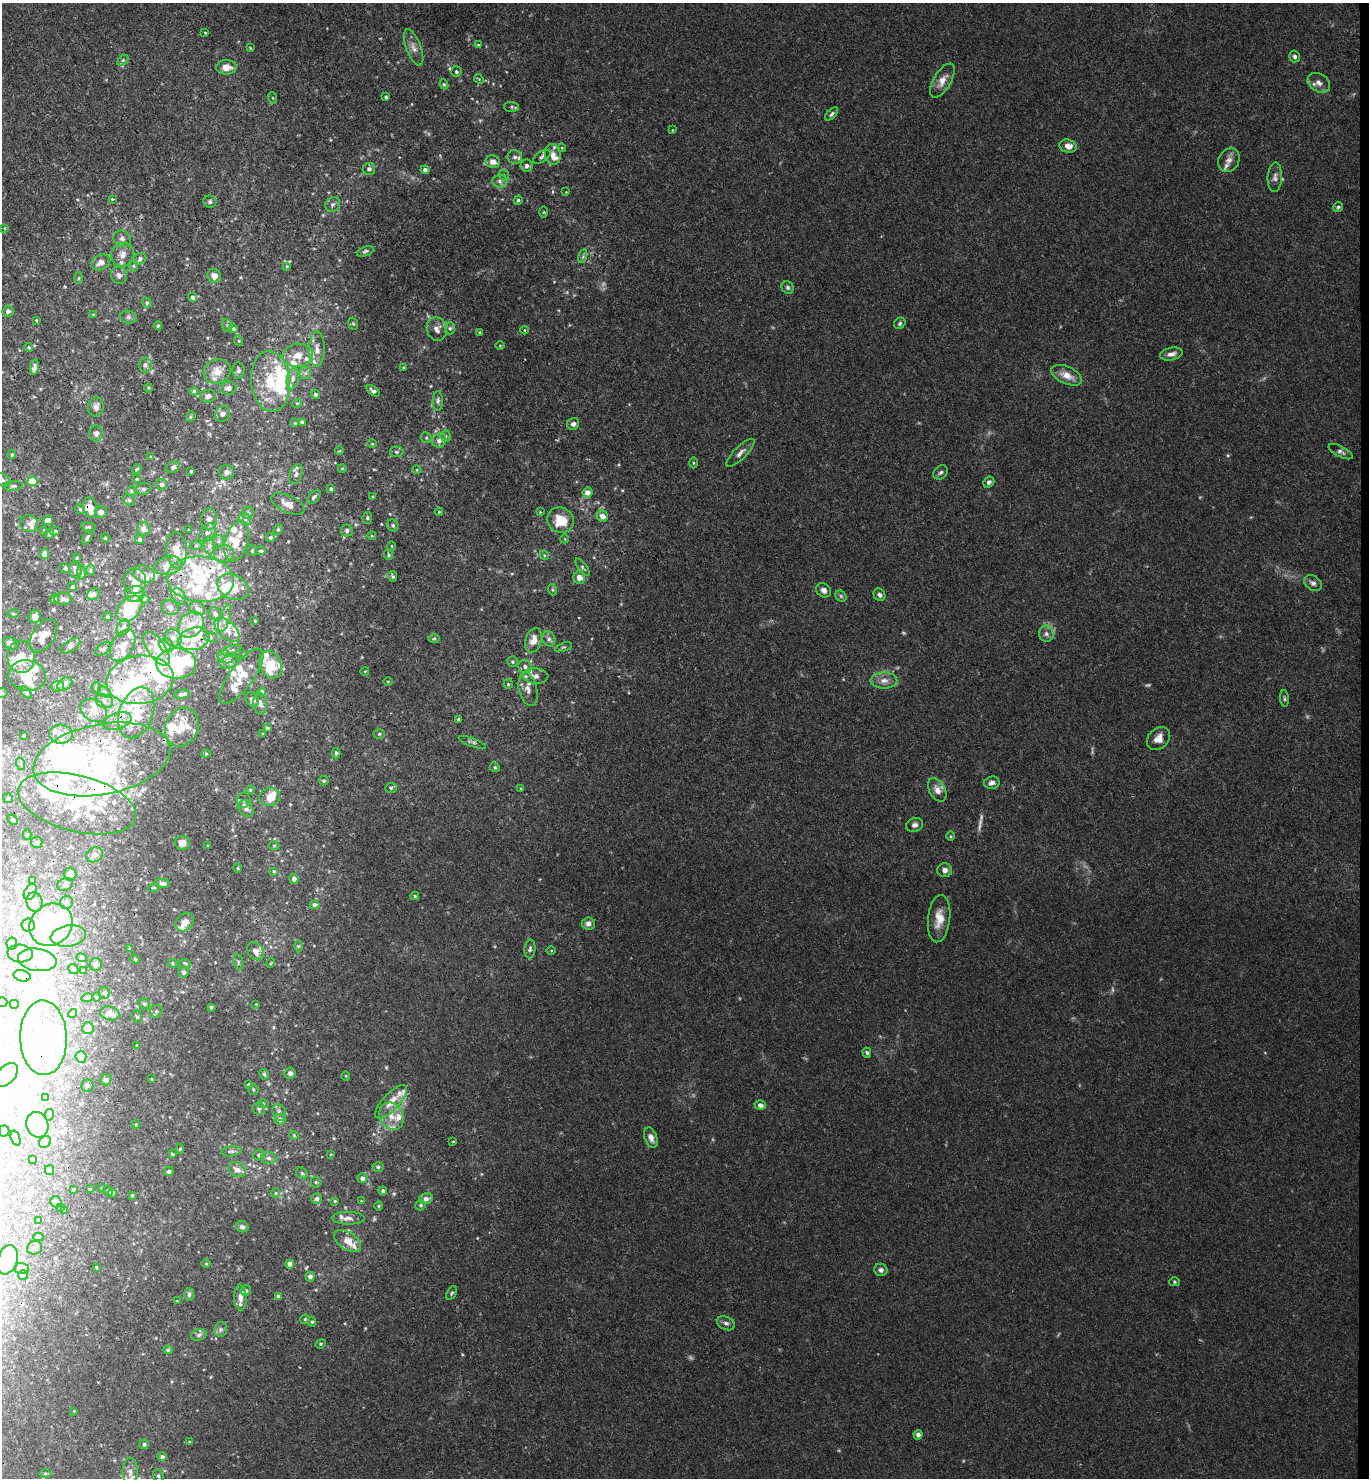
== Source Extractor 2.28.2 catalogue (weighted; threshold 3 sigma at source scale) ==
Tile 6 of 3 x 3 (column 3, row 2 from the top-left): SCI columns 2895-4261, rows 1486-2961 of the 4519 x 4444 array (HDU 1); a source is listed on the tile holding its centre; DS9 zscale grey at full resolution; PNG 1371 x 1480 px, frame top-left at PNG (2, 3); each listed source drawn as its Kron ellipse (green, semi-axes under 4 px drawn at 4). Shown black and unused: <1% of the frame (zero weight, under 3 of 4 exposures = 6% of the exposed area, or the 3 px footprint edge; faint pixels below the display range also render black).
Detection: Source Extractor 2.28.2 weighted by HDU 2 'WHT'; one run over the whole footprint, this tile lists its part. Background 0.0205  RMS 0.0026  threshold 0.0117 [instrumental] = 3 sigma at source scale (4.5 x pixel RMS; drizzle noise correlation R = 1.50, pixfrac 1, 0.05/0.05 arcsec/px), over >= 5 px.
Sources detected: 626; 11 too faint to see at this stretch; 48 inside a brighter object's white glare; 2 cosmic-ray / hot-pixel residue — neither listed nor drawn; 128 inside a brighter listed object's ellipse — not listed separately; the other 437 listed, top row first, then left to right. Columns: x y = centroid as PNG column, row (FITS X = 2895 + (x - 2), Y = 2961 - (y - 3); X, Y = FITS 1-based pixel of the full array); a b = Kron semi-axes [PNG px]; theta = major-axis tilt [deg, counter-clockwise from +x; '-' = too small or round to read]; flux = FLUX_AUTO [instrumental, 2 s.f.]
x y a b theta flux
205 33 3 3 - 0.22
478 45 4 3 - 0.3
250 48 4 3 - 0.24
414 48 19 7 -69 1.9
1295 56 6 5 - 0.74
123 60 6 4 45 0.38
226 67 10 7 1 2.5
456 72 5 5 - 0.52
479 79 5 4 - 0.29
942 81 19 9 59 2.5
1319 83 12 8 -31 1.6
444 84 5 4 - 0.35
386 97 3 3 - 0.37
273 98 6 3 -71 0.26
512 107 7 5 -2 0.54
832 114 8 4 43 0.57
672 130 4 2 - 0.18
1068 146 8 6 -15 2.2
562 148 4 3 - 0.2
553 154 10 8 -84 1.7
515 157 7 7 - 0.81
542 157 10 5 34 0.71
1229 160 12 10 59 1.7
493 162 7 6 - 1.6
527 166 6 6 - 0.85
369 169 6 6 - 0.91
425 170 4 4 - 0.95
504 175 6 5 - 0.44
1275 177 15 7 86 1.2
500 181 7 6 - 0.9
566 192 3 3 - 0.17
112 199 4 4 - 0.23
518 200 5 4 - 0.5
210 202 6 6 - 0.58
333 204 8 7 - 0.83
1338 207 5 4 - 0.5
544 212 5 4 - 0.25
4 228 4 3 - 0.2
122 239 9 8 - 1.1
365 251 9 4 20 0.57
122 255 12 11 - 2.2
583 256 7 4 73 0.49
140 259 6 5 - 0.75
101 262 10 7 26 1.8
134 266 6 4 -89 0.38
287 266 4 3 - 0.21
119 275 9 7 -57 1.1
214 276 7 6 - 1.9
79 278 6 3 87 0.27
788 288 6 5 - 0.57
193 297 4 4 - 0.72
147 303 5 4 - 0.5
8 311 5 5 - 0.71
93 315 3 3 - 0.22
128 317 8 6 -16 0.67
36 320 3 2 - 0.23
900 323 6 5 - 0.52
353 324 6 4 -67 0.36
158 326 4 3 - 0.34
227 326 6 5 - 0.45
450 328 6 5 - 0.45
233 329 5 4 - 0.66
437 329 12 10 -74 1.6
524 330 4 3 - 0.2
479 332 3 3 - 0.31
239 341 5 3 - 0.26
500 345 5 3 - 0.22
29 347 4 4 - 0.32
317 349 18 7 89 1.9
1171 354 11 6 13 1.4
298 355 15 11 7 3.1
145 365 7 6 - 0.86
34 367 8 4 79 0.86
404 368 3 2 - 0.27
238 370 8 6 -84 0.77
217 371 14 12 24 3.5
305 373 6 6 - 0.68
1067 375 16 8 -24 3.2
293 378 11 6 78 1.2
270 381 30 19 -84 12
149 388 4 3 - 0.24
229 388 8 6 2 1.1
194 391 4 4 - 0.38
373 391 7 4 -39 0.96
315 394 5 4 - 0.48
208 396 8 6 14 1.3
438 401 10 5 89 0.71
297 403 5 3 - 0.22
96 407 9 7 84 1.5
223 414 8 7 - 1.1
190 417 5 3 - 0.31
302 422 4 3 - 0.95
295 423 3 3 - 0.26
573 424 6 5 - 0.92
96 433 8 7 - 1.2
446 436 5 5 - 0.41
426 438 6 5 - 0.38
439 440 7 6 - 1.1
372 444 5 3 - 0.2
339 451 4 3 - 0.2
396 452 7 5 -2 0.54
1341 452 13 5 -27 0.86
740 453 19 6 45 1.4
12 455 4 3 - 0.31
151 457 4 4 - 0.28
693 463 5 3 - 0.28
173 467 7 5 31 0.62
342 468 4 3 - 0.19
137 469 5 4 - 0.33
417 470 5 3 - 0.25
191 471 3 3 - 0.31
226 472 7 7 - 1.1
941 472 8 6 43 0.65
296 474 10 6 69 0.95
137 479 4 3 - 0.25
3 480 8 5 -42 0.75
32 481 5 5 - 4.8
989 482 6 5 - 0.73
162 484 5 5 - 0.98
13 486 9 5 5 0.55
143 489 7 5 15 0.52
331 489 4 3 - 0.46
131 491 5 4 - 0.34
587 492 5 5 - 2.2
314 497 8 5 45 0.6
373 497 3 3 - 0.4
129 500 6 5 - 0.46
288 504 18 8 -24 2.4
90 507 10 6 -78 2.8
80 509 5 4 - 0.3
101 512 6 5 - 1
439 512 4 3 - 0.22
540 512 3 3 - 0.19
248 513 6 5 - 0.57
602 516 6 5 - 1.9
367 518 5 5 - 0.41
209 519 11 8 88 1.4
245 519 6 5 - 0.58
48 520 5 4 - 1.6
560 520 14 12 -25 6.7
29 523 9 8 - 1.3
393 525 6 5 - 0.5
88 527 7 4 -4 0.43
143 529 7 6 - 1.5
278 529 5 4 - 0.36
44 530 3 3 - 0.18
189 530 3 2 - 0.17
55 531 5 3 - 0.35
347 531 6 6 - 0.86
207 533 10 7 53 1.2
49 534 5 3 - 0.61
372 536 4 3 - 0.21
87 537 8 3 59 0.39
270 537 4 4 - 0.4
105 538 4 4 - 0.28
140 539 5 4 - 0.46
565 539 4 3 - 0.18
218 541 6 5 - 0.49
236 541 20 11 75 3.6
196 545 6 4 0 0.43
209 545 9 6 -85 1
391 546 5 3 - 0.23
176 550 18 10 -87 4.3
252 551 5 4 - 0.34
261 551 5 3 - 0.27
224 553 10 8 8 1.6
45 554 5 4 - 1.7
388 555 5 4 - 0.38
544 555 5 4 - 0.3
77 558 3 3 - 0.39
168 565 13 9 15 3.9
582 567 10 4 -55 0.51
65 568 5 4 - 0.57
75 570 8 6 -77 1.2
90 570 6 4 90 0.31
82 572 7 4 -88 0.46
144 574 11 8 -22 1.6
393 576 5 3 - 0.42
579 578 6 6 - 2.1
200 579 34 22 -4 16
135 581 12 11 - 2.4
1313 583 9 7 -33 1
73 587 4 4 - 0.45
233 587 16 12 -27 5.7
553 590 5 3 - 0.31
824 590 8 6 -42 1.2
94 594 7 5 40 0.76
135 594 10 8 8 1.4
880 595 6 5 - 0.83
179 596 9 6 -51 1
841 596 6 5 - 0.42
54 599 5 4 - 0.69
63 599 9 6 -4 0.85
144 599 5 4 - 0.38
170 608 9 7 -26 1.2
197 608 8 6 -27 0.82
130 609 15 10 46 9.1
13 614 6 4 -1 0.25
215 614 7 5 -49 1.2
35 617 6 6 - 1.4
107 617 5 4 - 0.38
225 618 14 5 73 1.4
255 621 4 3 - 0.22
191 625 14 11 46 4.2
123 627 8 6 61 0.93
227 630 15 8 -44 2.3
1046 634 8 7 - 1.1
43 636 18 11 56 3.1
211 637 6 5 - 0.43
173 638 9 8 - 1.6
194 639 16 11 16 4.1
434 639 6 4 1 0.33
549 639 8 6 -64 0.91
533 640 12 8 73 3.2
11 643 8 6 -23 1.2
123 645 17 10 59 2.9
166 645 7 6 - 0.86
70 646 11 5 32 0.78
563 647 9 4 20 0.49
103 649 9 5 41 0.59
157 649 20 9 -55 3.2
231 650 11 3 18 0.44
244 655 3 3 - 0.29
21 657 16 13 -83 5.2
225 657 8 6 -20 0.85
229 662 10 6 16 0.9
513 662 5 5 - 0.44
176 663 20 15 0 14
270 665 14 10 -64 5
525 666 7 6 - 0.85
365 671 4 3 - 0.2
27 676 19 15 -9 5.1
241 676 33 12 53 4.1
536 676 13 7 -3 1.6
140 680 34 24 7 15
884 680 13 8 0 1.9
388 681 5 3 - 0.22
65 684 8 5 38 1.2
508 684 5 4 - 0.33
57 686 6 5 - 0.57
96 688 6 4 -86 0.47
528 689 17 9 -76 2
26 692 7 4 -44 0.48
104 692 7 5 -29 0.65
262 692 4 4 - 1
2 693 6 4 15 0.41
182 694 8 4 9 0.93
1284 698 8 3 -85 0.38
252 700 8 6 -54 0.95
104 701 9 6 -17 1
260 704 11 6 -83 1.2
94 710 14 10 -33 2.4
136 713 26 17 70 8.7
459 719 4 3 - 0.51
117 721 14 8 19 1.9
182 727 20 16 66 6
267 728 4 3 - 0.37
61 734 12 9 -3 2.1
263 734 3 3 - 0.27
379 734 6 5 - 0.4
24 736 3 3 - 0.28
1158 739 13 10 46 2.5
472 742 14 4 -20 0.66
336 753 5 4 - 0.55
206 754 4 3 - 0.22
102 759 69 35 11 43
21 764 6 4 -71 0.39
495 767 5 4 - 0.34
324 781 5 4 - 0.42
992 783 8 6 12 1.1
391 788 6 5 - 0.46
521 789 4 3 - 0.25
250 790 4 4 - 0.31
937 790 12 8 -59 2.2
270 797 10 9 - 3.5
8 798 5 5 - 0.33
244 800 8 6 76 0.78
77 803 60 28 -14 21
246 809 9 6 -54 1.2
12 820 5 4 - 0.44
914 825 9 6 15 0.99
27 834 5 4 - 0.3
950 836 5 3 - 0.26
37 842 6 5 - 0.53
182 843 7 7 - 2.2
274 845 5 3 - 0.22
208 846 3 2 - 0.22
94 855 9 7 27 1.2
238 868 4 3 - 0.26
945 870 7 7 - 1.1
274 871 4 3 - 0.26
70 874 6 6 - 2.3
294 879 5 4 - 0.95
32 880 3 3 - 0.26
162 883 7 4 -10 0.9
65 885 8 6 22 0.77
154 888 5 3 - 0.22
30 892 8 5 60 0.87
415 896 4 3 - 0.4
35 902 10 8 -82 1.9
66 902 7 6 - 0.85
314 905 5 4 - 1.1
939 919 24 11 84 3.8
185 922 10 8 43 1.7
589 924 6 6 - 1.3
28 925 6 6 - 0.65
51 925 22 20 40 19
68 936 18 10 8 3.3
12 944 6 5 - 0.73
298 946 6 4 89 0.29
130 949 4 3 - 0.32
530 949 9 5 85 0.77
255 951 10 7 -53 1.9
551 951 5 3 - 0.27
20 954 12 9 -5 2.3
81 958 5 4 - 0.39
135 959 5 4 - 0.33
37 960 19 11 -8 4.1
238 962 8 5 -82 0.51
173 963 5 4 - 0.37
185 963 6 3 -19 0.33
271 963 5 3 - 0.19
96 964 6 6 - 1
73 969 5 4 - 0.42
83 970 3 3 - 0.3
183 972 5 5 - 0.88
22 976 8 5 -14 0.76
104 993 6 5 - 0.52
96 997 5 3 - 0.22
87 998 6 3 17 0.3
2 1002 5 5 - 0.62
14 1004 5 5 - 0.38
144 1004 6 5 - 0.49
256 1004 3 3 - 0.19
211 1007 3 3 - 0.34
156 1011 6 5 - 0.57
73 1013 5 4 - 0.42
110 1013 10 7 -13 1.8
137 1017 6 5 - 0.48
88 1028 6 5 - 2.3
43 1038 37 23 -88 25
137 1045 4 3 - 0.27
867 1053 5 3 - 0.37
81 1057 6 5 - 1.8
290 1073 6 5 - 0.76
264 1074 5 4 - 0.41
6 1075 14 9 47 2
346 1076 4 3 - 0.19
152 1079 4 2 - 0.17
106 1080 6 5 - 0.53
248 1084 4 3 - 0.31
87 1085 6 6 - 0.55
253 1089 5 5 - 0.46
46 1097 3 2 - 0.17
391 1102 21 8 47 3.7
263 1104 6 4 -2 0.3
760 1105 6 4 -17 1
259 1109 6 5 - 0.5
279 1112 8 6 -66 1
49 1115 6 4 79 0.47
391 1116 14 11 -61 3.2
280 1119 5 5 - 1.1
136 1124 4 4 - 0.25
37 1125 13 11 -70 5.1
4 1131 5 5 - 0.46
294 1135 5 4 - 0.29
16 1138 8 4 -71 0.48
651 1138 10 6 -69 1.4
453 1141 3 3 - 0.22
45 1142 6 5 - 0.55
180 1149 5 4 - 0.35
232 1151 10 5 8 0.67
172 1154 3 3 - 0.3
331 1154 3 2 - 0.18
259 1155 6 5 - 0.53
269 1158 8 6 -3 0.81
32 1159 3 3 - 0.39
378 1167 5 4 - 0.43
50 1170 5 4 - 0.69
237 1170 9 7 -30 1.6
169 1171 5 4 - 0.54
302 1173 6 5 - 0.45
362 1178 5 5 - 0.92
316 1182 5 5 - 0.35
102 1188 4 2 - 0.19
73 1189 3 3 - 0.21
90 1189 3 2 - 0.2
108 1191 5 4 - 0.32
383 1191 4 4 - 0.6
112 1193 4 4 - 0.5
276 1193 5 4 - 0.29
132 1195 4 3 - 0.28
317 1199 5 5 - 0.89
426 1199 7 5 11 1.5
335 1201 4 4 - 0.28
361 1201 3 3 - 0.19
56 1202 6 5 - 0.89
421 1205 5 5 - 0.47
378 1206 5 3 - 0.25
60 1207 3 2 - 0.18
65 1211 3 3 - 0.17
348 1218 17 6 -1 1.4
39 1221 3 3 - 0.52
242 1227 6 5 - 0.89
38 1237 5 4 - 0.43
347 1241 15 8 -34 3.3
35 1248 8 6 19 0.68
7 1260 15 10 71 15
206 1264 4 3 - 0.22
290 1264 4 4 - 2.1
96 1267 3 2 - 0.22
22 1268 7 5 -2 0.65
881 1270 6 6 - 0.92
23 1275 5 5 - 0.38
310 1276 5 4 - 1.2
1174 1282 5 4 - 0.36
246 1291 5 5 - 0.6
452 1293 7 4 59 0.42
189 1294 6 5 - 0.76
278 1296 4 3 - 0.67
240 1297 13 6 -88 1.9
177 1301 3 3 - 0.19
305 1319 5 4 - 0.27
312 1322 5 4 - 0.4
726 1323 9 6 -25 0.88
221 1329 7 6 - 0.7
199 1335 8 5 21 0.69
321 1344 5 4 - 0.34
168 1350 4 4 - 0.38
74 1411 3 3 - 0.18
918 1435 5 4 - 0.99
189 1442 3 3 - 0.23
144 1444 5 5 - 0.61
162 1456 5 4 - 0.64
130 1472 14 7 89 1.8
45 1473 6 4 0 0.39
158 1476 6 5 - 0.53
Overlapping masked pixels (flux is a lower limit): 7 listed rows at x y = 90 507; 43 636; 260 704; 117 721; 102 759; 77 803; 255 951
Isophote crosses this tile's border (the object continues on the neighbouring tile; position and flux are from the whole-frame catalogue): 4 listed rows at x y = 3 480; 2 693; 2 1002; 7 1260
Unlisted compact peaks at least as high as the median listed source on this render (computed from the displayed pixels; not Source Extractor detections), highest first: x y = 394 1194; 622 490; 619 464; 449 69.